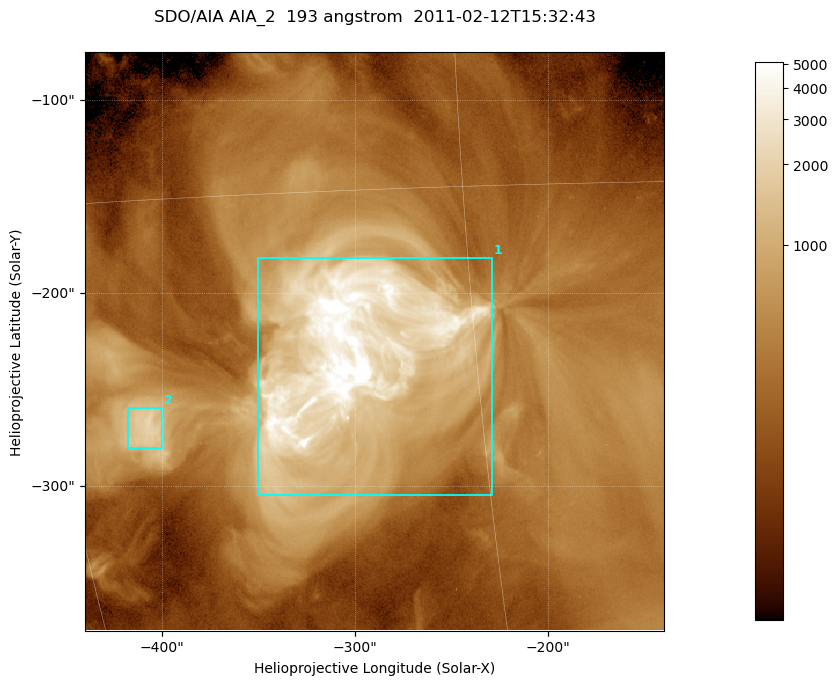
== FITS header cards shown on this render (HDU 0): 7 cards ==
TELESCOP= 'SDO/AIA '
INSTRUME= 'AIA_2   '
WAVELNTH=                  193
WAVEUNIT= 'angstrom'
DATE-OBS= '2011-02-12T15:32:43.84'
CTYPE1  = 'HPLN-TAN'
CTYPE2  = 'HPLT-TAN'

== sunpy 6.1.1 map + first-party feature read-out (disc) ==
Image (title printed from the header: SDO/AIA AIA_2  193 angstrom  2011-02-12T15:32:43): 500 x 500 px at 0.6 arcsec/px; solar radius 972 arcsec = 1620 px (partial field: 3.0% of the solar disc is inside the frame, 100% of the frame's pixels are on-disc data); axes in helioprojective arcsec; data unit not stated in the header (colour bar unlabelled)
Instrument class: DISC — disc imager (sunpy class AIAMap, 193 A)
Bright regions (active regions / flare kernels): reference = the on-disc median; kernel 5 px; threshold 5 sigma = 1070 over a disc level ~373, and >= 1.15x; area >= 250 px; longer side >= 6 px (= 3.6 arcsec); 2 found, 2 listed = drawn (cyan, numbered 1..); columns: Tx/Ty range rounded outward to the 2 arcsec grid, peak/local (2 s.f.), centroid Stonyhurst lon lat
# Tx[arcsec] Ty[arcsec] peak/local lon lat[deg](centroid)
1 -352..-228 -306..-182 24 -19 -20
2 -418..-400 -280..-260 5.6 -27 -22